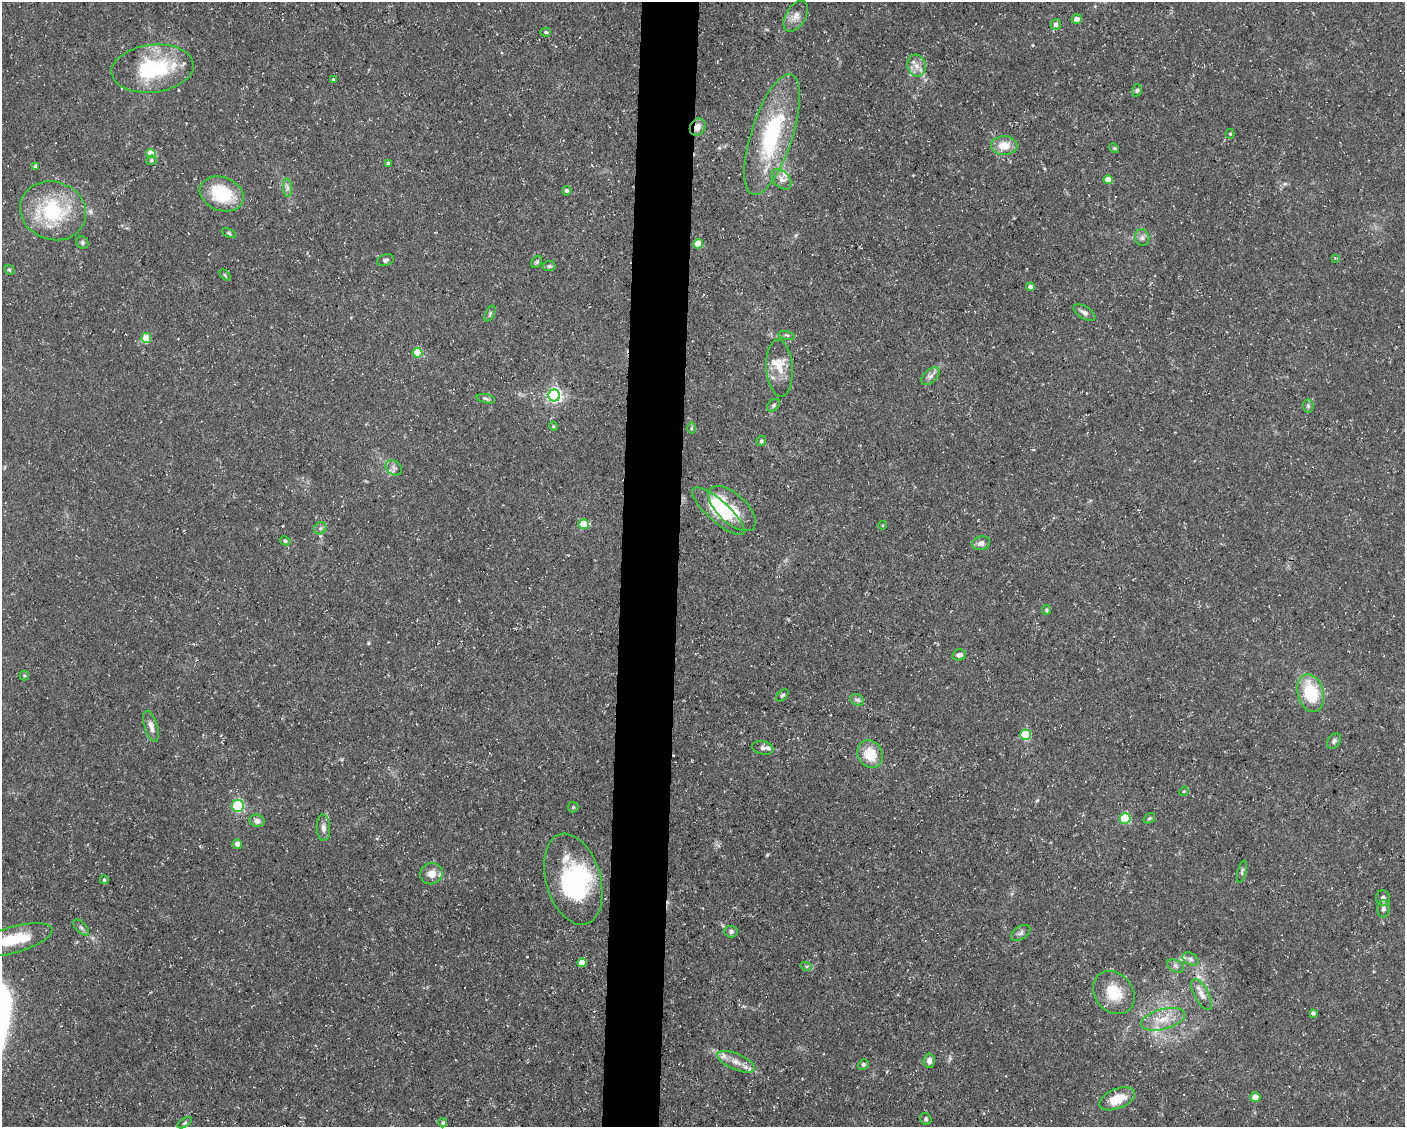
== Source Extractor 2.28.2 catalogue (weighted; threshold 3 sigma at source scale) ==
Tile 5 of 3 x 4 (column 2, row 2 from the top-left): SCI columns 1621-3023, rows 2253-3377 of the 4534 x 4503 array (HDU 1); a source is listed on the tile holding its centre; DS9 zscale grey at full resolution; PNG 1407 x 1129 px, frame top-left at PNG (2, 2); each listed source drawn as its Kron ellipse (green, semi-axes under 4 px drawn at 4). Shown black and unused: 4% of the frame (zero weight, under 3 of 5 exposures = <1% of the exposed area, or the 3 px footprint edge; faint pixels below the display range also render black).
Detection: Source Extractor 2.28.2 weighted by HDU 2 'WHT'; one run over the whole footprint, this tile lists its part. Background 0.0997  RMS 0.005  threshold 0.0225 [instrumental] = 3 sigma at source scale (4.5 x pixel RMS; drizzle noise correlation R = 1.50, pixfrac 1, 0.05/0.05 arcsec/px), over >= 5 px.
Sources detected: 112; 5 inside a brighter object's white glare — neither listed nor drawn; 6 inside a brighter listed object's ellipse — not listed separately; the other 101 listed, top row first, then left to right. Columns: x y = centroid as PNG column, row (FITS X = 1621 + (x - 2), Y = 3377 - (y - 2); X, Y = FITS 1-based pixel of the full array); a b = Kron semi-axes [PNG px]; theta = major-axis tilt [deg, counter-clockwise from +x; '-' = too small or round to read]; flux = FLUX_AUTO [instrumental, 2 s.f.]
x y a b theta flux
796 16 17 10 59 4.2
1077 19 5 5 - 3.3
1056 24 5 5 - 1.9
546 32 5 4 - 0.73
917 66 11 9 -77 3.9
152 69 41 24 7 44
333 79 3 3 - 0.61
1137 90 6 4 72 0.86
698 127 9 7 61 3.3
772 134 63 20 72 54
1230 134 5 4 - 0.73
1004 146 13 9 -1 7.5
1114 148 5 4 - 0.65
151 153 5 4 - 13
151 160 5 5 - 0.77
388 164 4 4 - 1.1
35 166 4 4 - 1.3
781 179 12 8 -48 3.2
1108 180 5 4 - 5.9
287 188 9 4 -82 1.6
567 191 5 5 - 1.3
222 194 23 16 -21 26
53 211 33 29 -19 39
229 233 7 3 -23 0.7
1142 238 8 7 - 1.8
82 242 6 5 - 1
698 244 5 4 - 11
1335 258 4 4 - 0.46
386 260 8 5 18 1.2
537 262 7 5 60 0.76
549 266 6 5 - 0.93
9 270 5 4 - 0.71
225 275 6 4 -46 0.63
1030 287 4 4 - 1.9
490 313 8 4 64 0.94
1084 313 12 6 -31 2
787 335 8 3 -13 0.82
146 338 5 5 - 13
417 353 5 5 - 17
779 368 28 13 -86 8.5
930 376 11 6 44 2.2
554 396 6 6 - 120
486 399 9 4 -12 1
773 405 7 5 43 1
1308 406 6 5 - 1.1
553 426 4 3 - 0.53
691 428 6 4 89 0.68
761 441 5 4 - 0.87
394 468 9 7 -36 1.8
732 509 29 14 -43 12
718 511 34 10 -42 14
584 524 5 5 - 15
883 525 4 3 - 0.44
320 528 7 5 45 1.2
285 541 5 4 - 1
981 543 9 6 10 2.3
1047 610 5 4 - 0.82
959 655 7 5 15 1.9
24 675 5 4 - 0.64
1311 693 19 13 -75 23
782 695 7 4 44 0.87
857 700 7 5 -29 1.3
151 726 16 6 -73 3.2
1026 735 5 5 - 33
1334 741 8 6 49 1.3
763 748 11 6 -13 2.2
870 754 14 12 -63 12
1184 791 5 3 - 0.57
238 806 6 6 - 46
573 807 5 5 - 0.69
1125 818 5 5 - 34
1149 818 6 4 39 0.79
257 821 7 6 - 2.4
323 828 13 7 -88 2.4
237 844 5 4 - 2.9
1242 872 11 3 77 0.88
431 874 11 10 - 5.2
573 879 47 27 -74 65
104 880 4 4 - 0.83
1383 898 8 7 - 1.7
1383 909 8 6 89 1.6
81 928 10 5 -47 1.2
731 931 6 6 - 1.2
1021 933 11 6 35 1.7
12 940 41 13 16 19
1190 959 8 5 -28 1.7
582 963 4 4 - 6.3
806 966 6 4 -18 0.76
1176 966 9 5 -28 1.4
1114 993 23 19 -51 15
1202 995 17 7 -61 3.9
1313 1013 4 4 - 1.2
1163 1019 22 10 15 9
929 1061 7 5 86 2
736 1062 20 8 -23 5.6
863 1065 5 5 - 0.93
1255 1097 5 4 - 5.5
1117 1099 19 10 22 11
926 1119 6 5 - 0.94
185 1123 8 3 31 0.83
443 1123 4 4 - 0.78
Overlapping masked pixels (flux is a lower limit): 1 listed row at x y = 698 127